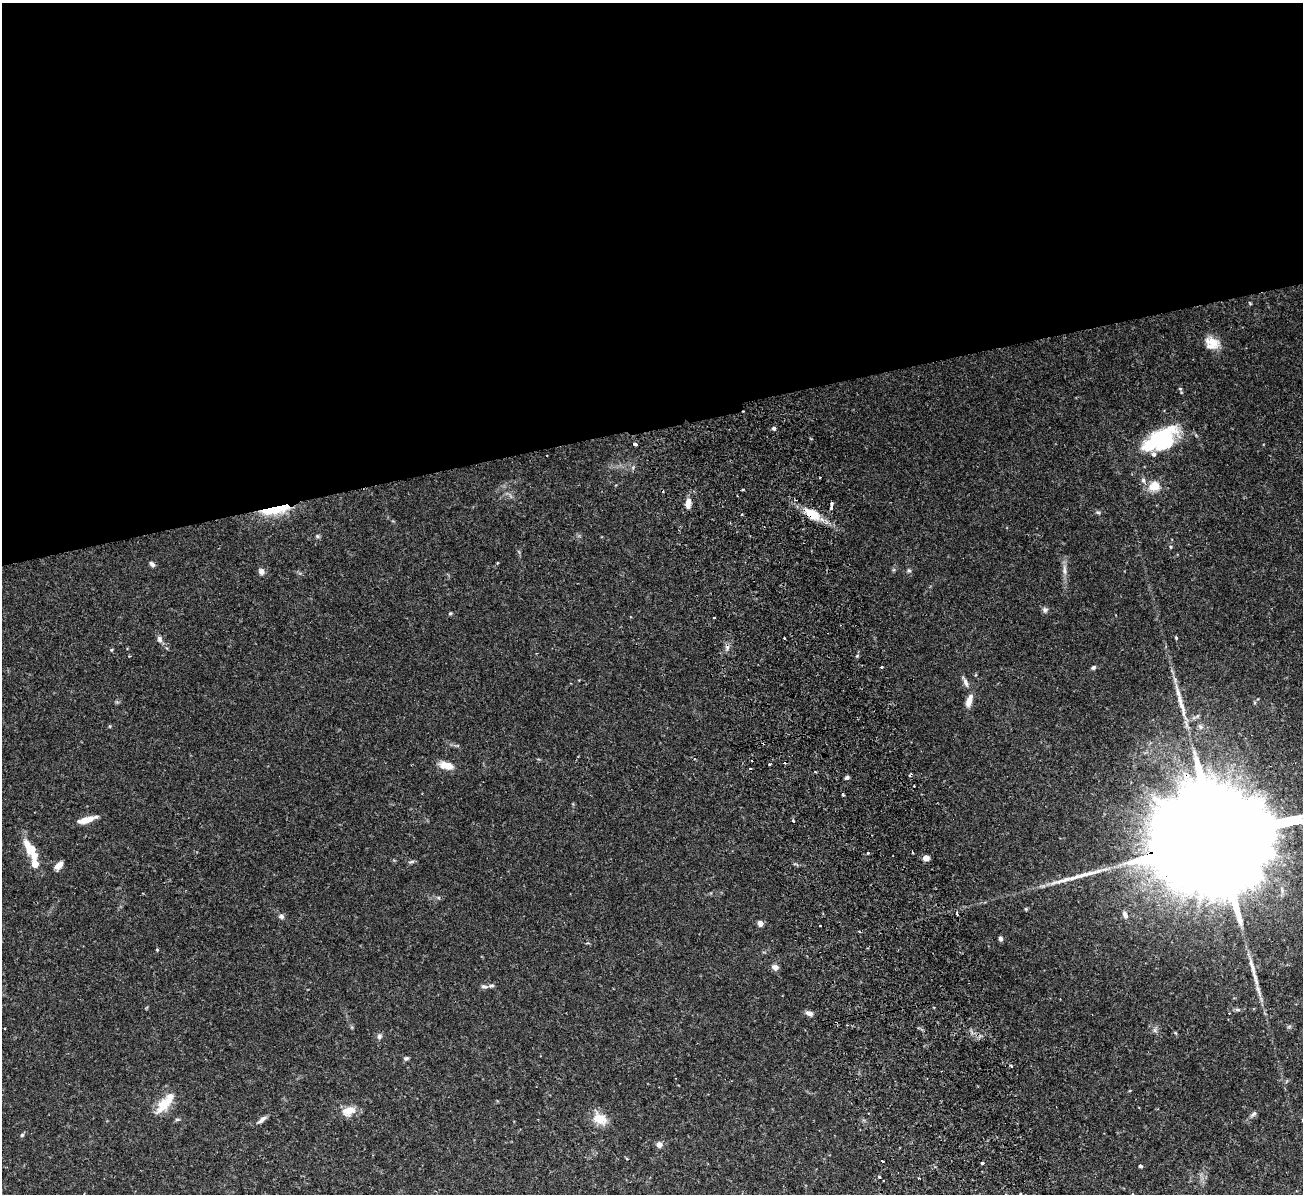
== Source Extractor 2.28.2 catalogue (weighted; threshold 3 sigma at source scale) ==
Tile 2 of 4 x 4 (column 2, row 1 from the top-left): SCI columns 1357-2657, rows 3745-4936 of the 5316 x 5225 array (HDU 1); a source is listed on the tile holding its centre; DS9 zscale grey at full resolution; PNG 1305 x 1196 px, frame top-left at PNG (2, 3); no overlay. Shown black and unused: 35% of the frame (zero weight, under 2 of 3 exposures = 3% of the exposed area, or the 3 px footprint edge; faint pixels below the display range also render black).
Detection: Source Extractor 2.28.2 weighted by HDU 2 'WHT'; one run over the whole footprint, this tile lists its part. Background 0.119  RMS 0.0072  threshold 0.0325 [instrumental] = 3 sigma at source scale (4.5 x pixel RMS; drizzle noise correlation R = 1.50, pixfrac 1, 0.05/0.05 arcsec/px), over >= 5 px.
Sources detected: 97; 3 inside a brighter object's white glare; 10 cosmic-ray / hot-pixel residue — not listed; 9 inside a brighter listed object's ellipse — not listed separately; the other 75 listed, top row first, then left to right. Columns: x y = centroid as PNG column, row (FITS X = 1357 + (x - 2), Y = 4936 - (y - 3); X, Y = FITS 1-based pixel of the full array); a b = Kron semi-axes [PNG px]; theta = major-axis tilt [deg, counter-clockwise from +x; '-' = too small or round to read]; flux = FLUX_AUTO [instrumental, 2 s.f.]
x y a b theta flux
1250 303 6 3 -53 0.6
1212 343 18 14 -23 10
1180 389 5 4 - 0.83
774 428 5 5 - 1.6
1163 438 31 24 33 51
635 444 4 3 - 3.6
1154 486 16 13 13 9.5
743 489 3 2 - 1.1
688 503 13 6 82 5.2
831 503 3 3 - 6.2
831 507 4 3 - 2.1
275 510 41 9 11 19
1098 512 7 4 -19 1.1
812 514 23 12 -34 13
317 536 6 5 - 1
1171 547 5 3 - 0.71
497 563 5 3 - 0.53
152 564 7 5 -47 1.8
909 570 6 5 - 1.1
1064 570 15 6 -88 3.6
261 571 7 6 - 3
1045 610 8 6 -89 1.8
450 613 5 4 - 0.81
714 618 3 2 - 0.56
784 638 3 3 - 1.1
1176 638 4 3 - 0.85
159 639 9 6 -69 2.2
111 650 4 4 - 0.74
129 656 3 2 - 0.5
857 656 4 4 - 0.71
882 667 3 3 - 1
1093 667 6 5 - 1.3
965 682 16 5 -66 3.1
1178 692 28 5 -76 7.6
969 700 15 7 72 5.9
1200 727 8 6 -50 1.8
769 764 3 2 - 0.87
446 765 19 9 -11 7.8
847 777 5 4 - 1.3
87 820 18 6 16 8.5
793 821 3 3 - 0.79
1221 838 86 22 12 48000
29 847 23 11 -55 12
868 853 3 3 - 1.4
926 858 4 4 - 11
411 862 9 3 11 1.2
59 865 9 6 43 5.4
1026 909 4 4 - 0.93
956 914 3 2 - 0.92
1125 915 10 6 -65 2.9
281 917 7 6 - 1.8
760 923 4 4 - 6.6
820 926 3 3 - 1.5
1000 939 6 5 - 1.6
157 949 3 3 - 0.92
775 967 7 6 - 3.3
1253 969 35 5 -73 8.1
484 986 10 5 -9 1.7
934 1008 3 2 - 0.61
809 1013 9 5 -23 2.6
1154 1030 7 4 -70 1.4
379 1036 8 7 - 1.8
406 1058 6 5 - 1.3
163 1104 27 16 57 13
349 1111 18 12 18 8.3
1253 1114 11 5 40 1.9
177 1119 7 3 8 0.93
262 1119 13 5 40 2.9
600 1119 19 13 -31 10
22 1135 4 4 - 1.1
659 1144 7 6 - 3.4
982 1163 4 3 - 8.9
1140 1166 4 3 - 1.2
879 1177 3 3 - 2.3
1020 1194 4 3 - 0.76
Overlapping masked pixels (flux is a lower limit): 3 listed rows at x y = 275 510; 812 514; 1221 838
Isophote crosses this tile's border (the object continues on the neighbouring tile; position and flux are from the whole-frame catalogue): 2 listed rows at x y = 1221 838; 1020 1194